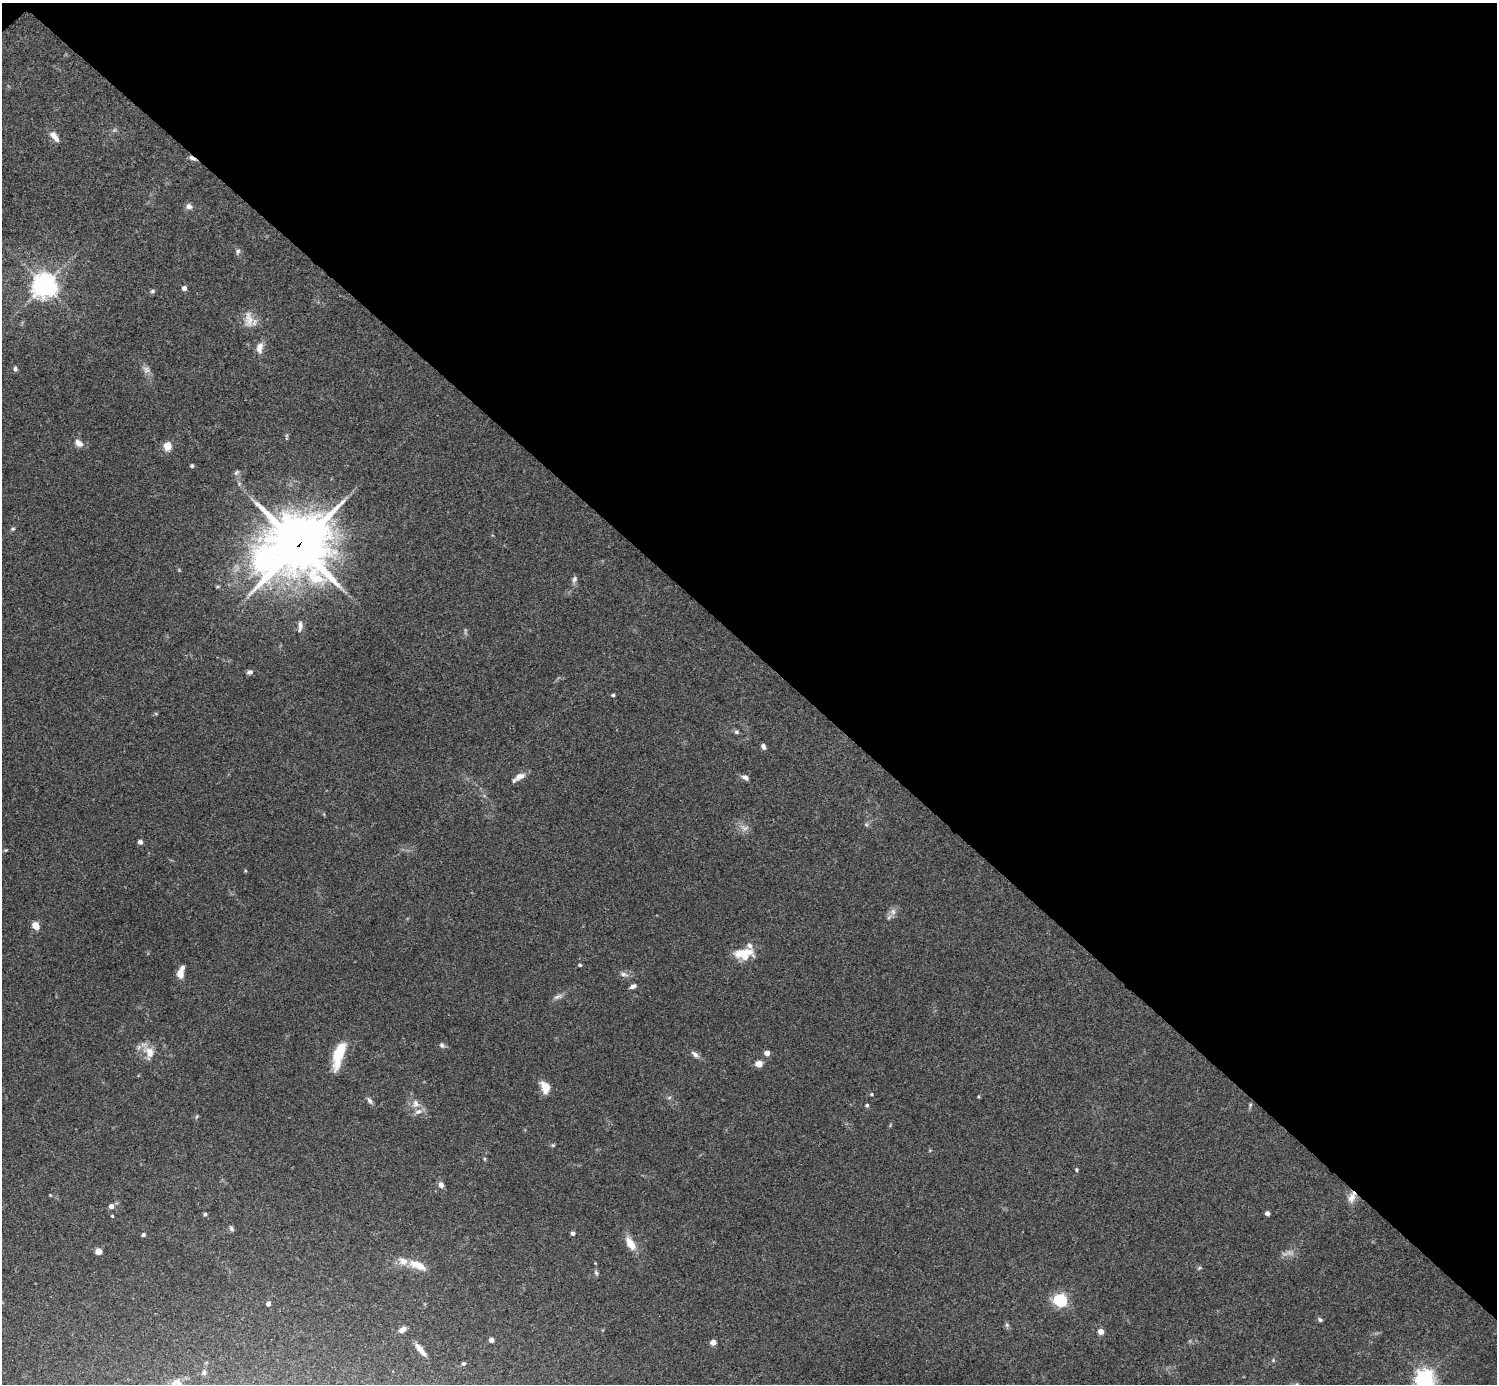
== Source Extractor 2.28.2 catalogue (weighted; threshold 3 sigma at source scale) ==
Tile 3 of 4 x 4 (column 3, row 1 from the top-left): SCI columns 2993-4487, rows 4305-5686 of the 5987 x 5987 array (HDU 1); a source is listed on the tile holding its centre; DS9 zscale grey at full resolution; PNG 1499 x 1386 px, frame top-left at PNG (2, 3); no overlay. Shown black and unused: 47% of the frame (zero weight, under 3 of 4 exposures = <1% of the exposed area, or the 3 px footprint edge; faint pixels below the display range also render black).
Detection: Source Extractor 2.28.2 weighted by HDU 2 'WHT'; one run over the whole footprint, this tile lists its part. Background 0.0754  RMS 0.0055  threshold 0.0246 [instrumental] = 3 sigma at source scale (4.5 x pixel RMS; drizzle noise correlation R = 1.50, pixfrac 1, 0.05/0.05 arcsec/px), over >= 5 px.
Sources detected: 97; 5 too faint to see at this stretch — not listed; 4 inside a brighter listed object's ellipse — not listed separately; the other 88 listed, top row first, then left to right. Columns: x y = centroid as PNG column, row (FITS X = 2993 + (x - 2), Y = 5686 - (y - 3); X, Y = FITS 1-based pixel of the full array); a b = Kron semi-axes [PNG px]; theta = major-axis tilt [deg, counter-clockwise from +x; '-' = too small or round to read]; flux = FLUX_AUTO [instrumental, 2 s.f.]
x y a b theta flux
114 130 8 4 36 1
54 136 16 7 -50 4.1
192 158 10 4 -33 1.8
189 206 6 6 - 2.8
238 251 9 6 69 1.5
44 285 8 7 - 570
184 288 5 5 - 2.4
152 291 7 6 - 1.1
249 320 24 13 -85 7.1
259 348 15 8 83 4.2
15 369 6 5 - 1.3
286 438 7 4 83 0.7
79 443 10 7 -37 3.6
167 446 10 9 - 5.1
192 466 4 4 - 1.3
236 472 9 5 45 1.3
13 529 6 4 20 0.82
298 545 25 23 40 2400
265 561 10 9 - 220
574 579 10 6 72 1.7
217 587 6 3 19 0.6
300 626 14 6 84 2.4
250 672 7 5 29 1.6
613 695 4 3 - 0.91
156 714 6 3 -19 0.57
736 732 6 6 - 1.2
763 746 6 4 -65 1.8
520 776 13 7 26 4.4
745 777 9 5 -32 2.1
866 824 6 5 - 0.94
744 828 13 10 -10 3.5
140 842 5 4 - 2.2
6 850 5 4 - 0.59
893 912 10 8 -84 2.9
35 925 6 5 - 8.1
744 953 24 12 3 13
580 965 4 4 - 0.8
180 973 10 7 85 5.2
624 974 13 5 -11 2.1
633 986 7 4 23 2.6
558 996 15 6 21 2.2
442 1045 7 6 - 1.6
149 1052 23 14 -63 7.7
767 1053 4 4 - 5.7
339 1054 31 10 73 19
695 1054 12 6 -40 2.4
759 1064 5 5 - 7
545 1087 11 8 -66 8.5
871 1094 4 4 - 0.63
978 1097 5 3 - 0.52
669 1098 6 4 20 0.83
370 1101 10 5 -54 1.8
415 1104 12 9 -83 4
867 1105 5 4 - 0.94
1250 1105 5 5 - 0.74
197 1116 7 3 71 0.61
553 1145 5 5 - 0.72
484 1159 6 4 -89 0.66
1076 1170 5 4 - 0.76
441 1185 9 7 -65 2.3
50 1195 3 3 - 0.43
1352 1198 15 9 73 4.5
111 1206 4 4 - 3.3
1267 1213 4 4 - 2.2
205 1214 4 4 - 0.99
112 1216 4 3 - 0.57
231 1228 9 5 -61 1.2
573 1233 4 4 - 1.7
143 1234 4 4 - 1.2
631 1244 15 7 -58 8.6
98 1251 5 5 - 6.7
417 1265 21 9 -23 9.1
1199 1268 7 4 26 0.81
596 1273 8 5 -63 1.1
1060 1300 6 5 - 100
268 1304 5 4 - 2.1
1320 1320 7 5 -33 1.1
1007 1325 7 4 -90 1
402 1329 9 6 32 2.6
1101 1331 4 4 - 5.2
491 1340 4 4 - 3
713 1342 4 4 - 5.3
420 1350 17 5 -49 4.9
1273 1360 5 4 - 0.67
464 1363 4 4 - 1.2
204 1372 8 6 81 1.4
1424 1378 6 6 - 290
177 1383 15 11 -15 4.2
Overlapping masked pixels (flux is a lower limit): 2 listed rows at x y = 192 158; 298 545
Isophote crosses this tile's border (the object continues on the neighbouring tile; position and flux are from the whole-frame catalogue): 2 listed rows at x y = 1424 1378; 177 1383